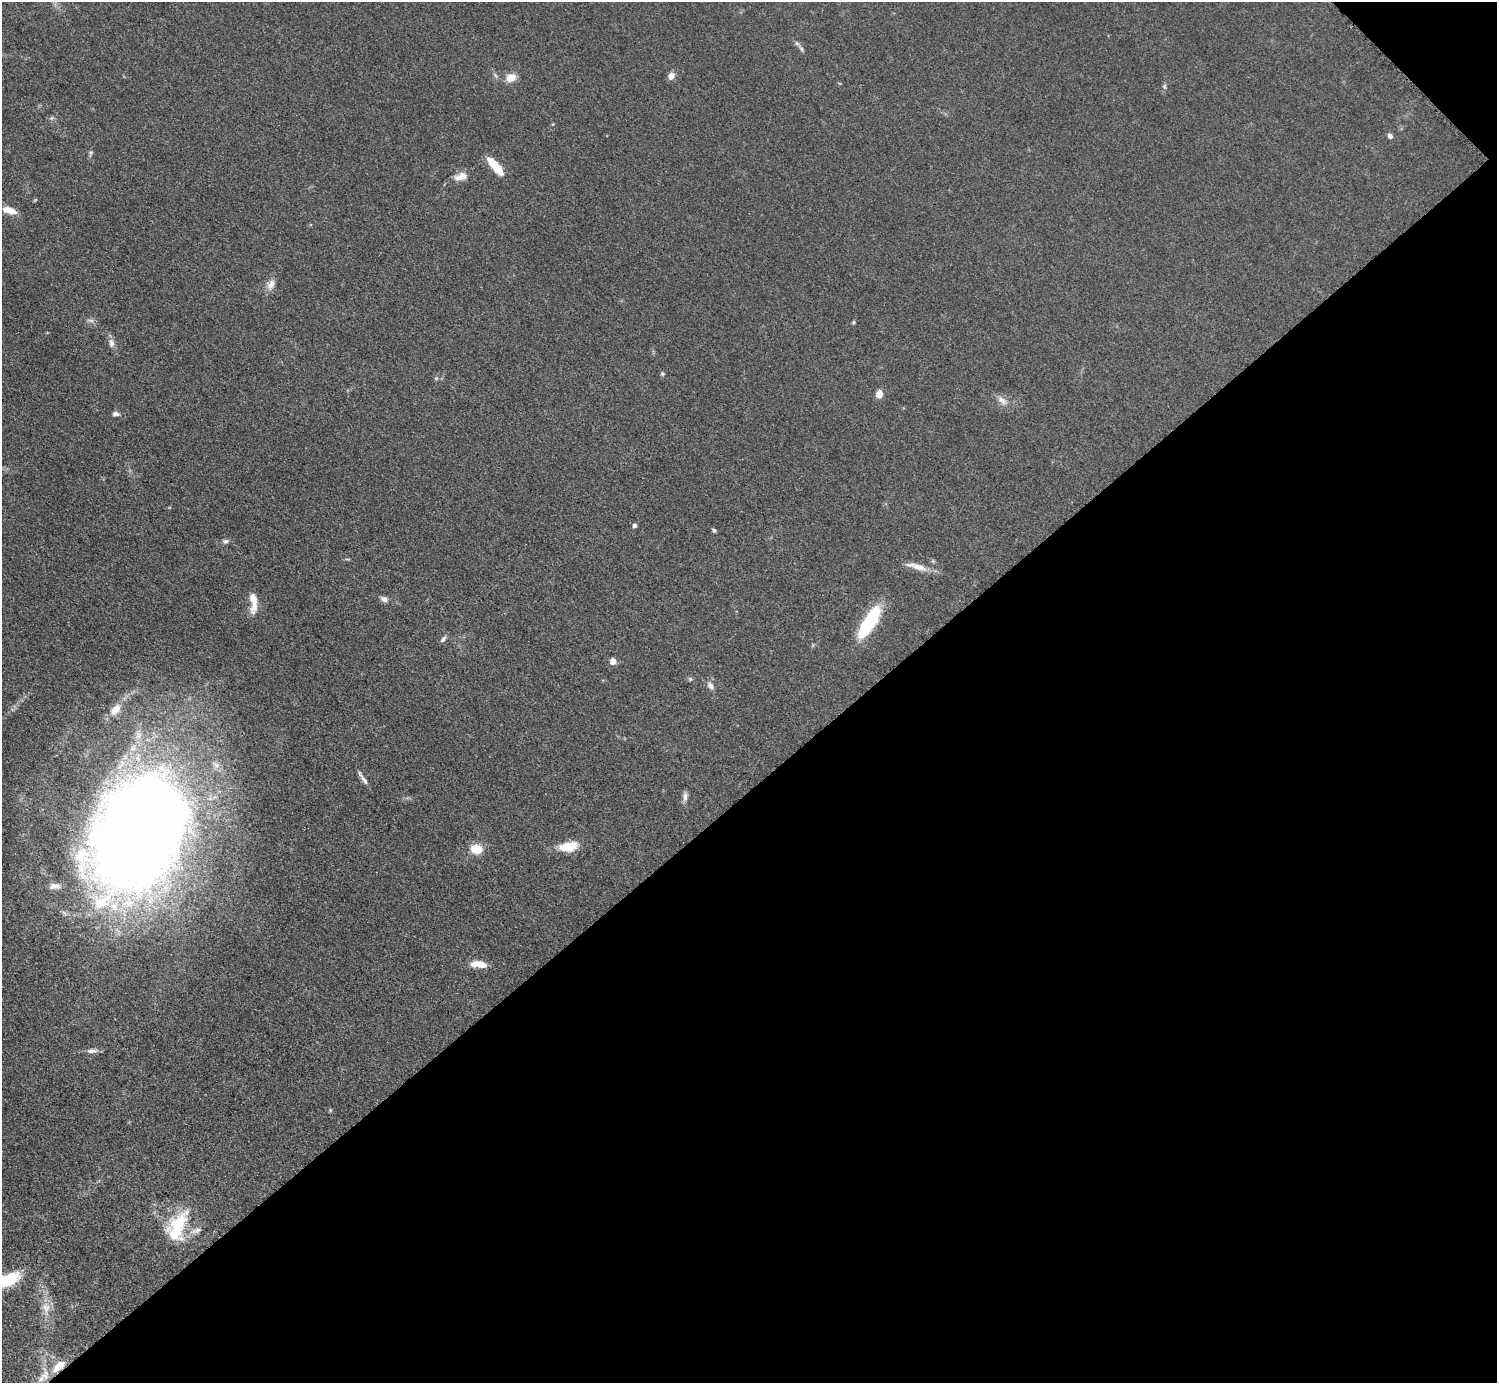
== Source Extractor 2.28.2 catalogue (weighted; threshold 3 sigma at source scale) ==
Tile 12 of 4 x 4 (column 4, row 3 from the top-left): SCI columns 4494-5988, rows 1687-3067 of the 5990 x 5989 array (HDU 1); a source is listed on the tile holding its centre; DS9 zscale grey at full resolution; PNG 1499 x 1385 px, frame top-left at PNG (2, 2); no overlay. Shown black and unused: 44% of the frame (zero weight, under 3 of 5 exposures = <1% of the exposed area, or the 3 px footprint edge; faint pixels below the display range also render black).
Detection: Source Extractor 2.28.2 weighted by HDU 2 'WHT'; one run over the whole footprint, this tile lists its part. Background 0.0499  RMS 0.0053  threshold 0.0237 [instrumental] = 3 sigma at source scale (4.5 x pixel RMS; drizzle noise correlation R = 1.50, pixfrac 1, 0.05/0.05 arcsec/px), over >= 5 px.
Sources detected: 46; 3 inside a brighter listed object's ellipse — not listed separately; the other 43 listed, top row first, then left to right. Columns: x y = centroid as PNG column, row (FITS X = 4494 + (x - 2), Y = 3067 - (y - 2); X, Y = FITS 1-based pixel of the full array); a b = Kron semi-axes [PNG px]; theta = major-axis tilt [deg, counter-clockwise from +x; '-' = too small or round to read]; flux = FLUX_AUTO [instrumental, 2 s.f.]
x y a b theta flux
801 49 9 5 -57 1.5
671 76 9 7 67 3
511 78 12 9 22 5.6
1164 86 7 5 89 1.1
1390 136 7 6 - 1.6
91 152 6 5 - 0.95
495 166 21 7 -50 15
461 176 18 9 13 5.1
9 210 15 7 -18 6.5
271 284 15 9 60 4
90 320 11 4 -9 1.5
854 322 6 4 89 0.63
111 343 13 7 -78 2.7
663 374 5 5 - 0.88
436 378 6 4 -45 0.73
879 394 8 6 81 4.8
1002 400 17 8 -41 3.6
116 414 10 6 -4 1.7
635 526 4 4 - 1.6
714 530 6 4 -40 0.85
225 541 7 6 - 1.4
917 566 32 7 -16 6.1
384 599 9 6 -28 2.1
254 606 22 9 74 5.4
869 622 35 11 57 38
443 639 9 5 52 1.5
613 661 5 5 - 5.1
690 679 7 4 -45 0.82
710 686 10 6 -46 2.5
115 710 17 10 50 7.1
364 780 15 6 -56 2.5
685 797 13 6 85 2.2
139 833 112 75 62 990
568 847 19 9 9 13
476 849 12 9 -9 11
55 886 15 7 2 3.6
479 964 20 8 -6 6.7
92 1051 14 6 3 2.5
179 1224 39 25 61 27
8 1280 31 14 22 23
46 1308 21 11 -82 7.4
59 1366 19 9 40 10
41 1379 15 8 42 4.4
Overlapping masked pixels (flux is a lower limit): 1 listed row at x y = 59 1366
Isophote crosses this tile's border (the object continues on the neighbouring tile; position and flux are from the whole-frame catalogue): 1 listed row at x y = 8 1280